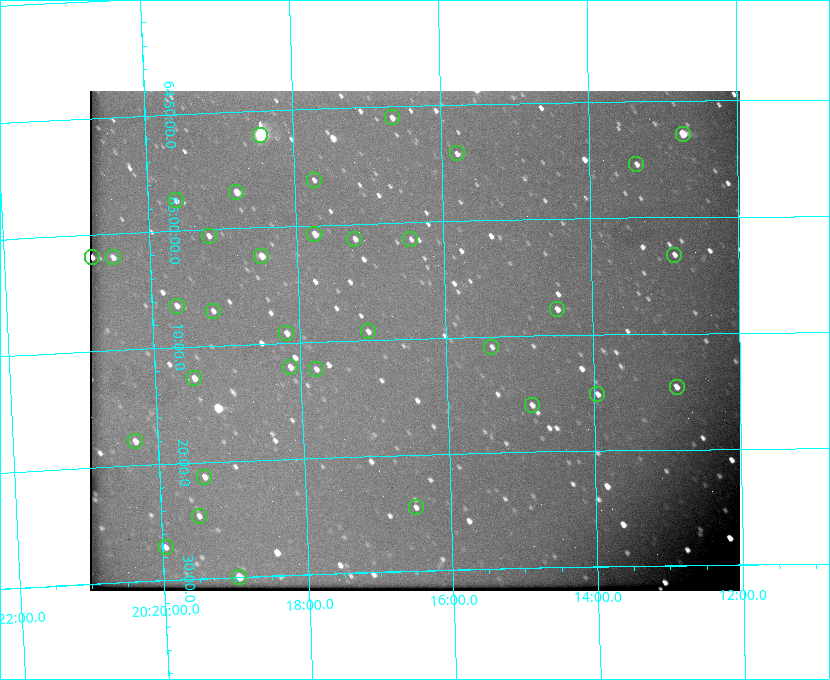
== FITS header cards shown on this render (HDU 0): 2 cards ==
NAXIS1  =                  650 / Width of table row in bytes
NAXIS2  =                  500 / Number of rows in table

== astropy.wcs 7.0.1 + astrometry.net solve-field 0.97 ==
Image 650 x 500 px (HDU 0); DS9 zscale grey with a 90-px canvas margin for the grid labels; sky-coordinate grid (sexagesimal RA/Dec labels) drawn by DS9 from the SOLVED WCS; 34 Tycho-2 reference stars matched to detected sources circled (green)
Header WCS: none
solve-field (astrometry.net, Tycho-2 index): SOLVED blind (the file carries no WCS)
Solved WCS: RA---TAN-SIP/DEC--TAN-SIP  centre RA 20:16:26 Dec +65:10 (304.11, +65.17 deg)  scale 5.16 arcsec/px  FOV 55.9' x 43.0'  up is -178 deg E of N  parity flipped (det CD > 0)
(file carries no celestial WCS; the grid is the blind solution)
Tycho-2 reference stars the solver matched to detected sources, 34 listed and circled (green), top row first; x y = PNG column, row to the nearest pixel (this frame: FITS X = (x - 90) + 1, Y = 500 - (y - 91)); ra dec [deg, ICRS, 3 dp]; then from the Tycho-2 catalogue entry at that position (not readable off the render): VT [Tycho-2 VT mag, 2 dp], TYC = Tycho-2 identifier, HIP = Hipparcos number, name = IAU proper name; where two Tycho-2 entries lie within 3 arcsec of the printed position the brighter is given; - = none
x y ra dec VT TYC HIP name
392 117 304.164 +64.849 10.65 4240-315-1 - -
683 134 303.184 +64.880 9.02 4240-488-1 - -
260 135 304.612 +64.868 7.89 4241-1703-1 100101 -
457 153 303.948 +64.903 11.68 4240-549-1 - -
636 164 303.341 +64.923 11.58 4240-148-1 - -
314 180 304.434 +64.934 11.97 4241-1827-1 - -
236 192 304.698 +64.948 10.27 4241-1684-1 - -
176 200 304.904 +64.956 11.57 4241-1578-1 - -
314 234 304.437 +65.012 10.41 4241-1775-1 - -
209 236 304.798 +65.009 11.15 4241-1628-1 - -
354 239 304.302 +65.021 11.64 4241-1611-1 - -
410 239 304.112 +65.024 12.29 4240-364-1 - -
674 255 303.217 +65.054 11.98 4240-166-1 - -
261 256 304.620 +65.041 10.25 4241-1573-1 - -
92 257 305.199 +65.032 10.46 4241-387-1 - -
113 257 305.126 +65.034 11.39 4241-358-1 - -
177 306 304.916 +65.107 11.17 4241-1518-1 - -
557 309 303.620 +65.129 11.18 4240-34-1 - -
213 311 304.793 +65.117 11.79 4241-1700-1 - -
368 331 304.266 +65.154 11.64 4240-724-1 - -
286 333 304.544 +65.153 12.05 4241-1582-1 - -
491 347 303.846 +65.181 11.99 4240-1077-1 - -
290 367 304.537 +65.201 11.44 4241-1860-1 - -
316 369 304.448 +65.206 12.12 4241-1643-1 - -
194 378 304.866 +65.212 12.00 4241-1293-1 - -
677 387 303.217 +65.244 11.17 4240-236-1 - -
597 394 303.488 +65.252 12.13 4240-1343-1 - -
532 405 303.713 +65.266 11.45 4240-564-1 - -
135 441 305.078 +65.299 11.60 4241-1297-1 - -
204 477 304.845 +65.354 11.82 4241-1491-1 - -
416 507 304.121 +65.408 11.90 4240-305-1 - -
199 516 304.869 +65.410 11.95 4241-1394-1 - -
166 547 304.989 +65.453 12.36 4241-1256-1 - -
239 577 304.739 +65.499 10.16 4241-1715-1 - -